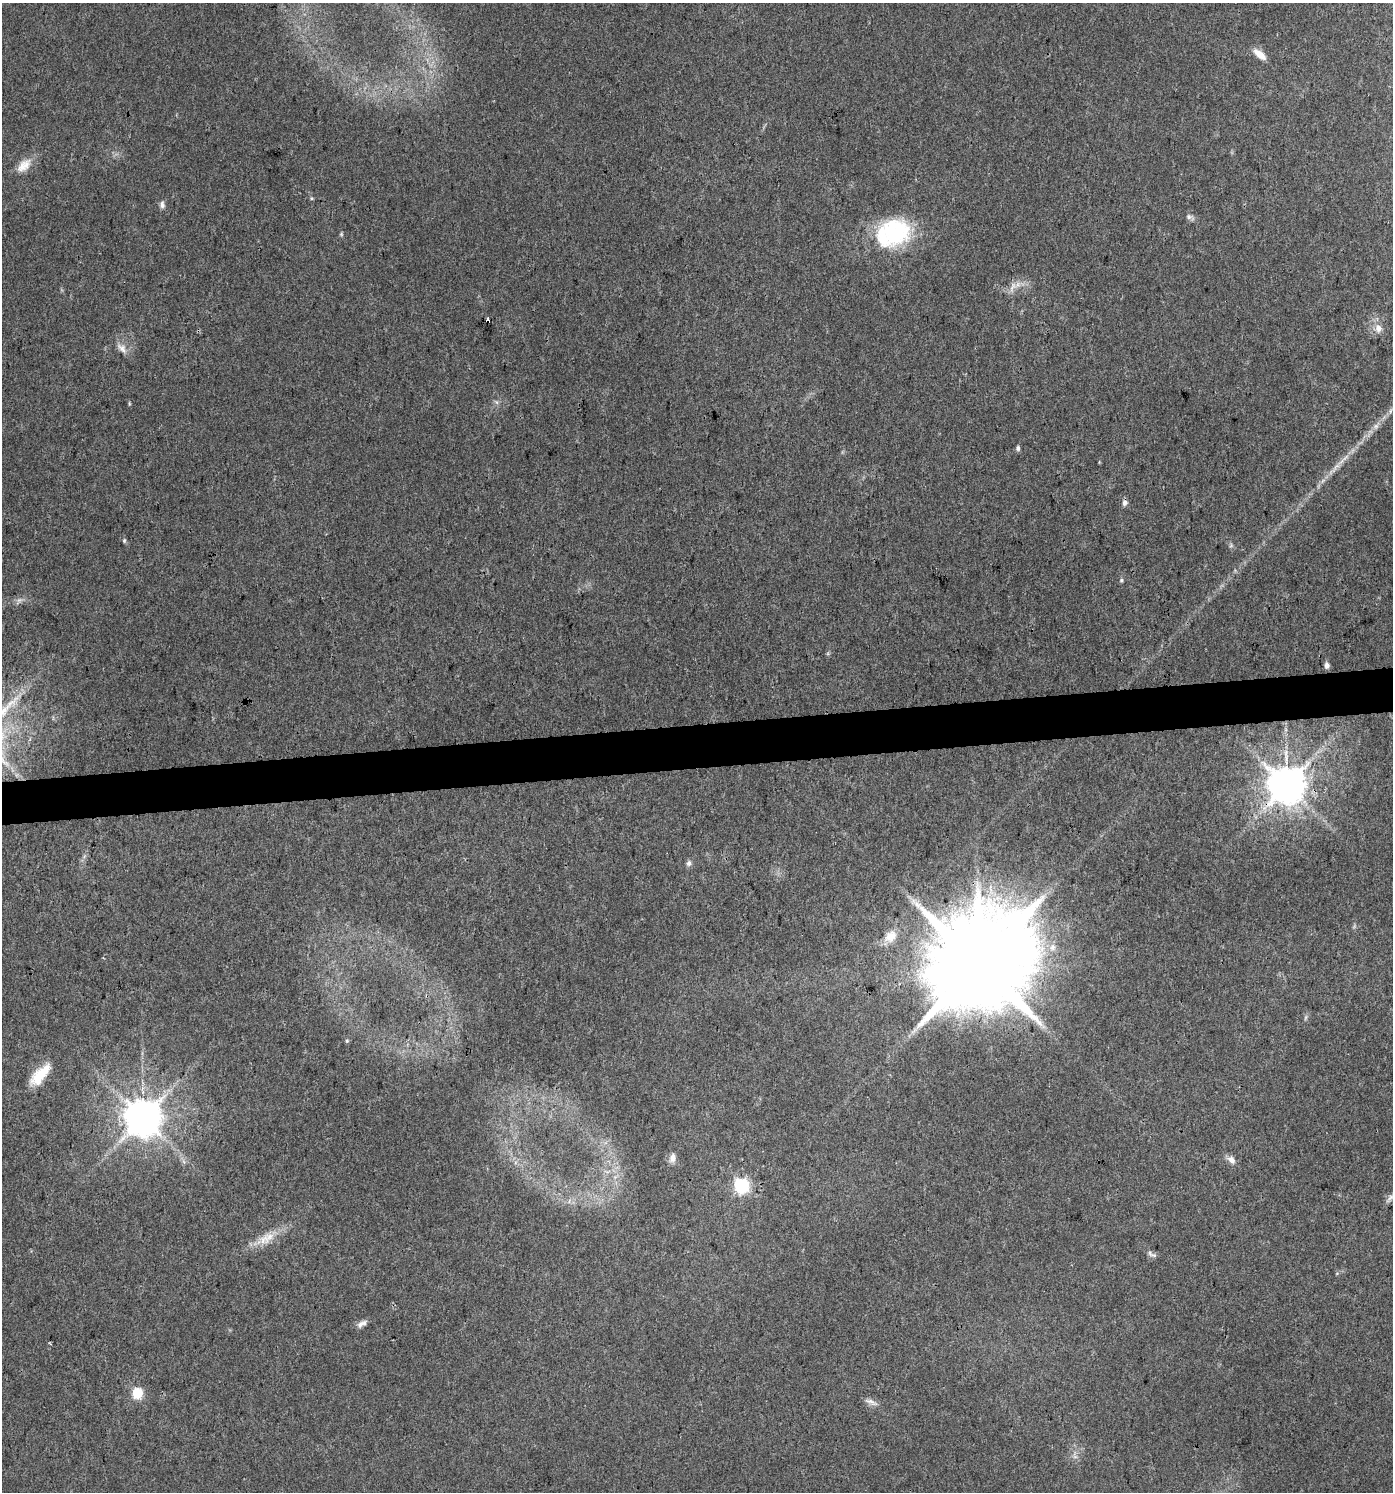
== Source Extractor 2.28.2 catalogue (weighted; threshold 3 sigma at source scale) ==
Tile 5 of 3 x 3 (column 2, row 2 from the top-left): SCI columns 1435-2825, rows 1492-2981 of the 4218 x 4472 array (HDU 1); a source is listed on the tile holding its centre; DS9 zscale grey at full resolution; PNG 1395 x 1494 px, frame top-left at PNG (2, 3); no overlay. Shown black and unused: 3% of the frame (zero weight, under 3 of 4 exposures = <1% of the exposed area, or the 3 px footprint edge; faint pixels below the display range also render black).
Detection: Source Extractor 2.28.2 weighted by HDU 2 'WHT'; one run over the whole footprint, this tile lists its part. Background 0.0306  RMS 0.0039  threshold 0.0176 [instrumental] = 3 sigma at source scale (4.5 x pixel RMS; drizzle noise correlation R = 1.50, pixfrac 1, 0.0396/0.0396 arcsec/px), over >= 5 px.
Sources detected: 39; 1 too faint to see at this stretch — not listed; the other 38 listed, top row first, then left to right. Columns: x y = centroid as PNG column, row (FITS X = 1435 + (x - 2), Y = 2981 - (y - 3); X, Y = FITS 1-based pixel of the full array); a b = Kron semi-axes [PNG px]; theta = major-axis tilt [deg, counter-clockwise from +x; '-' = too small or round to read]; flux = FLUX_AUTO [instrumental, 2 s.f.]
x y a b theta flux
1260 54 17 8 -38 4.3
24 165 23 13 44 5.5
162 205 10 6 -85 1.4
1190 217 13 6 -23 1.5
893 233 41 31 20 40
341 234 6 5 - 0.53
1013 287 18 10 59 3.5
488 320 4 3 - 8.6
1378 328 12 10 -79 3.4
122 348 18 9 -43 3.2
496 402 7 4 -70 0.76
1376 426 7 6 - 1.3
1018 448 6 5 - 0.95
1336 466 16 4 38 2.5
1125 502 8 6 79 1.6
124 540 7 5 89 0.62
1121 580 6 5 - 0.67
1327 665 6 5 - 1.7
1287 785 10 10 - 1300
689 863 8 7 - 1.3
890 936 18 14 45 5.7
979 964 28 23 72 11000
1306 1017 8 3 71 0.7
347 1041 5 4 - 0.51
40 1075 31 12 47 11
143 1118 10 10 - 1300
673 1158 12 8 78 2.4
1231 1160 12 8 -46 2.3
615 1177 6 6 - 1
742 1186 7 6 - 83
1391 1197 23 5 47 2.6
266 1238 27 14 32 8
1152 1254 15 5 -24 1.3
361 1324 15 6 32 2
51 1344 4 3 - 0.4
137 1393 6 6 - 29
871 1402 20 6 -21 2.1
1075 1457 7 4 -18 0.88
Overlapping masked pixels (flux is a lower limit): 3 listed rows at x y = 488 320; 1287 785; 979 964
Isophote crosses this tile's border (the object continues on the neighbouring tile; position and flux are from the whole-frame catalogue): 1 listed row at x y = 1391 1197